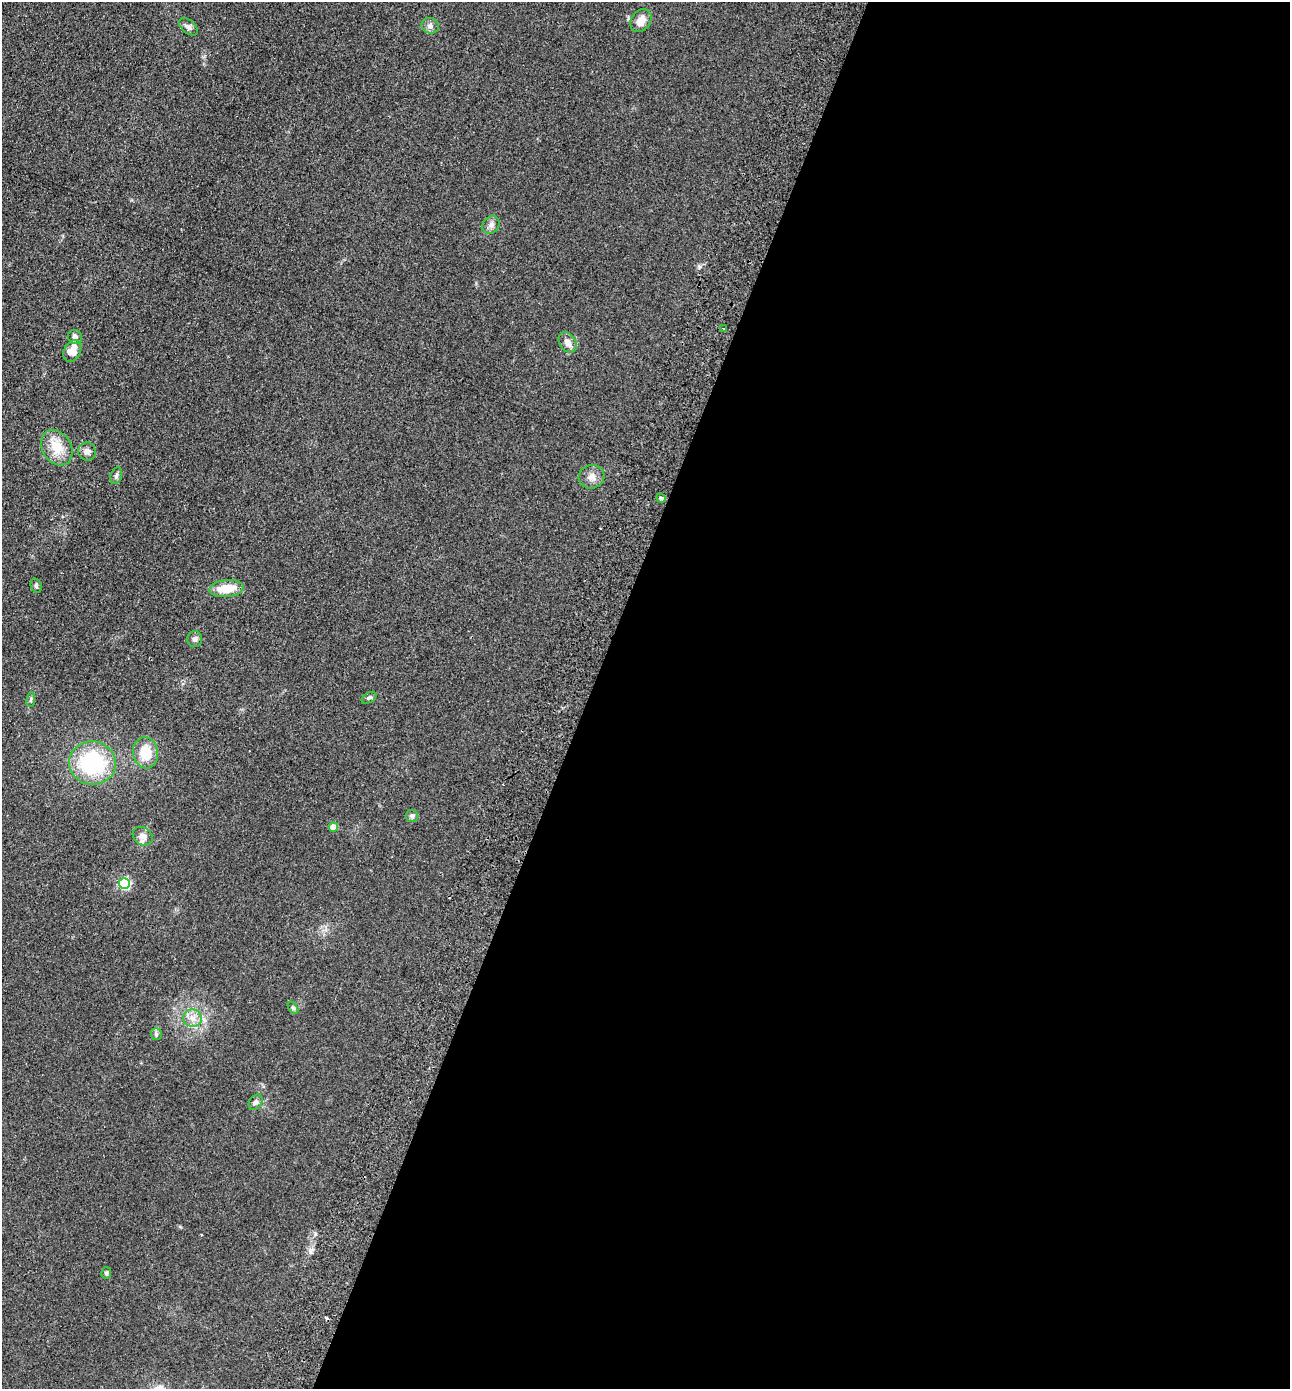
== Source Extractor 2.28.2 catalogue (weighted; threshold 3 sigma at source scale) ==
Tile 12 of 4 x 4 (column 4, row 3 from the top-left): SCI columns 4189-5476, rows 1414-2800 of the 5671 x 5601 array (HDU 1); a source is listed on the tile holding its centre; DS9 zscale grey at full resolution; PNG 1292 x 1391 px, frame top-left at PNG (2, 2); each listed source drawn as its Kron ellipse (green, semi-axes under 4 px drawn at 4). Shown black and unused: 54% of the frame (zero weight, under 2 of 3 exposures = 3% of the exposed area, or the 3 px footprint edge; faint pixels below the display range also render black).
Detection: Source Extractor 2.28.2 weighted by HDU 2 'WHT'; one run over the whole footprint, this tile lists its part. Background 0.12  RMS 0.011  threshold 0.0478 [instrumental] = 3 sigma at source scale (4.5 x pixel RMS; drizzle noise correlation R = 1.50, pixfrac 1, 0.05/0.05 arcsec/px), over >= 5 px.
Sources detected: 33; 3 cosmic-ray / hot-pixel residue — neither listed nor drawn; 1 inside a brighter listed object's ellipse — not listed separately; the other 29 listed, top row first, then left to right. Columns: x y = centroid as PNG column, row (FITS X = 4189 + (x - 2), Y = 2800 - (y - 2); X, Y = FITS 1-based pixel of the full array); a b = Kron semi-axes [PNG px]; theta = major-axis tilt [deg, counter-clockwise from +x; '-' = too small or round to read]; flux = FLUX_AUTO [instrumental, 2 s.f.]
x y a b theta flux
641 21 12 9 55 10
430 26 9 7 -17 4.1
189 27 11 6 -40 3.6
491 225 10 8 54 4.4
724 329 3 3 - 1.2
75 337 7 7 - 4.1
568 342 11 8 -55 7.4
72 351 11 8 64 13
57 448 19 14 -57 21
87 451 9 9 - 4.4
116 476 9 5 72 2.6
592 477 13 11 16 7.8
661 498 4 4 - 1.6
36 585 7 5 -76 2.1
226 589 17 8 5 22
195 639 8 7 - 3.3
369 698 8 5 30 2.2
31 700 7 3 81 1.6
146 753 16 12 -83 23
92 763 23 21 -7 92
412 816 6 6 - 2.2
333 827 5 4 - 14
143 836 10 8 -38 5.5
124 883 5 5 - 110
293 1008 7 4 -55 1.7
193 1018 9 8 - 7.1
156 1034 6 5 - 2
256 1102 8 6 56 3.1
106 1273 6 5 - 2.1